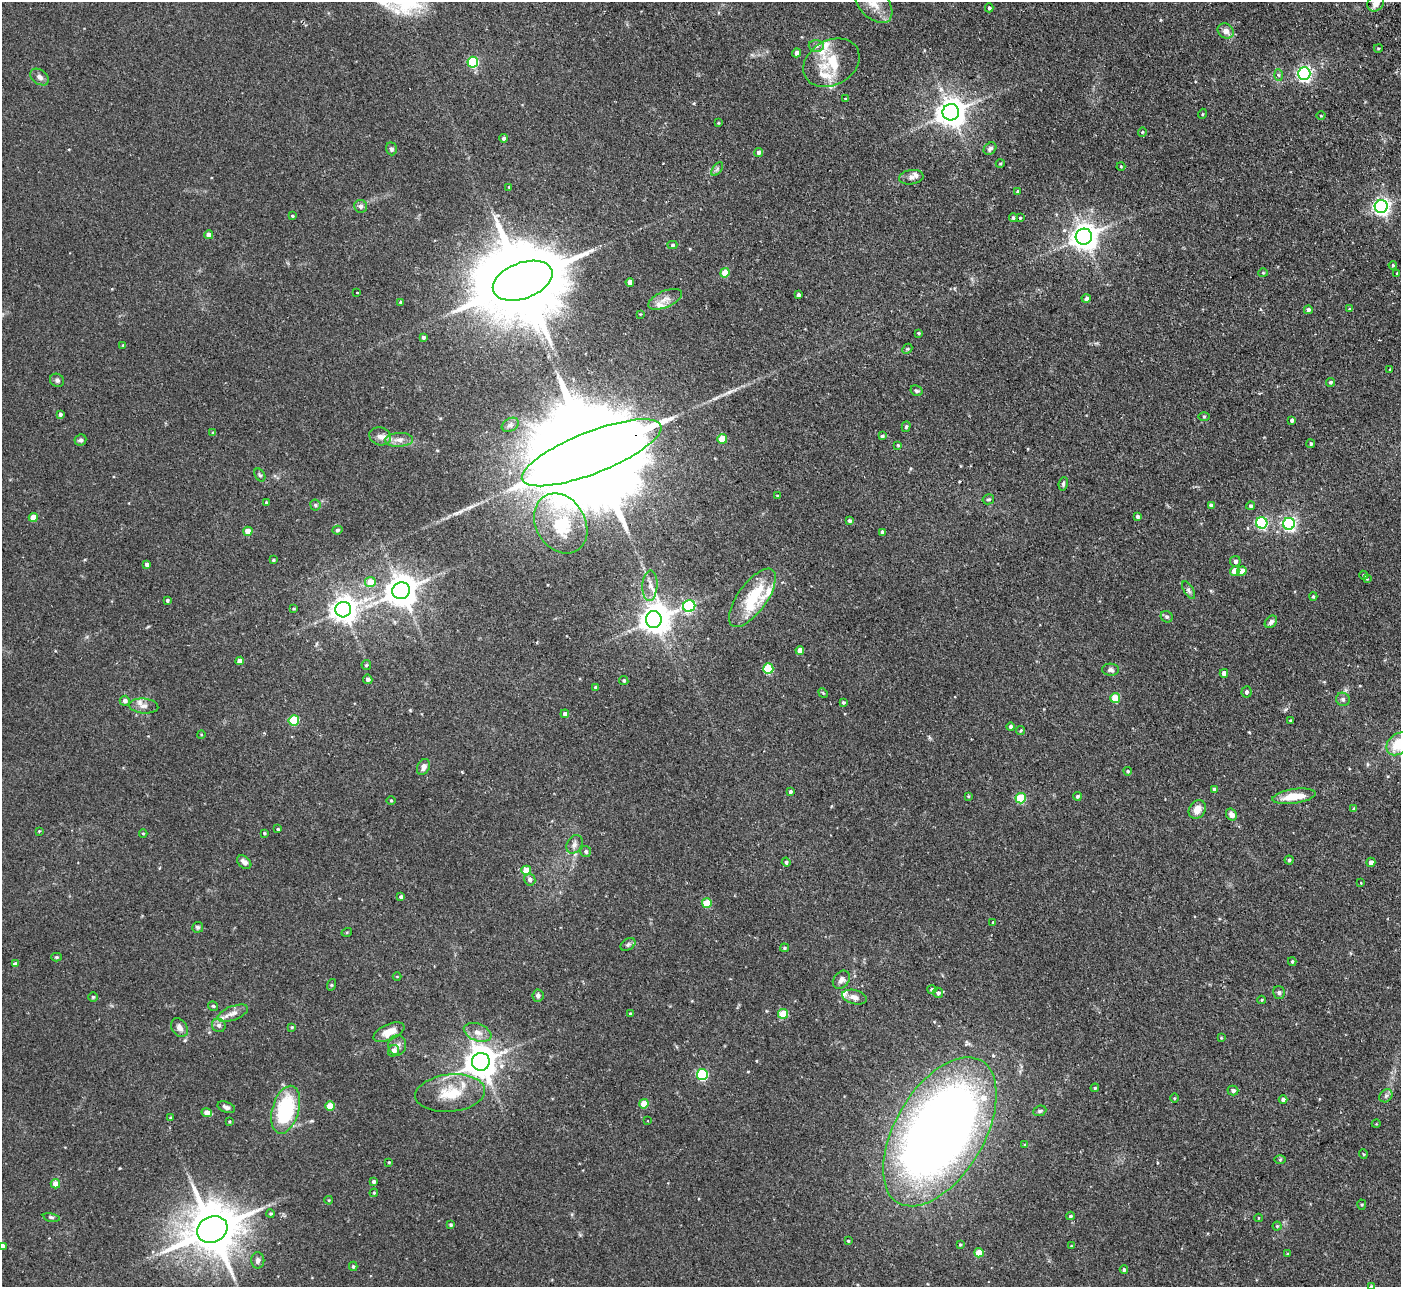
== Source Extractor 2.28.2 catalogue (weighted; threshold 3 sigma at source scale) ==
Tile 10 of 4 x 4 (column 2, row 3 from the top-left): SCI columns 1453-2851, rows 1467-2751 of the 5702 x 5634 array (HDU 1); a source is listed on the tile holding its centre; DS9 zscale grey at full resolution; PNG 1403 x 1289 px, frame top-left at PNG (2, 2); each listed source drawn as its Kron ellipse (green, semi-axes under 4 px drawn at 4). Shown black and unused: <1% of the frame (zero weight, under 2 of 3 exposures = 3% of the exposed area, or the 3 px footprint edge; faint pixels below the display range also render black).
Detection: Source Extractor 2.28.2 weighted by HDU 2 'WHT'; one run over the whole footprint, this tile lists its part. Background 0.0933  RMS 0.0062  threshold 0.028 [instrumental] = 3 sigma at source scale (4.5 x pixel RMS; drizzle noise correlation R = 1.50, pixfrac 1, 0.05/0.05 arcsec/px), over >= 5 px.
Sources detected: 250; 4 inside a brighter object's white glare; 1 cosmic-ray / hot-pixel residue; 1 long thin detection or spike segment (spike, bleed or trail) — neither listed nor drawn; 10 inside a brighter listed object's ellipse — not listed separately; the other 234 listed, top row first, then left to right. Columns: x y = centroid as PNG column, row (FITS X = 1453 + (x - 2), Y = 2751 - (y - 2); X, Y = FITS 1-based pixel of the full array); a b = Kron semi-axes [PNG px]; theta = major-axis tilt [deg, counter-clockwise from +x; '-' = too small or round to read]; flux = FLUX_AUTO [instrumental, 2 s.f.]
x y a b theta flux
873 3 23 14 -48 12
1376 3 9 7 46 5.2
989 8 4 3 - 0.98
1226 31 8 7 - 3.3
816 46 7 6 - 1.7
1378 48 4 3 - 0.66
797 53 4 4 - 2.8
473 62 5 5 - 50
831 63 30 22 28 22
1304 74 6 6 - 160
1278 75 6 4 -87 0.91
40 77 10 7 -35 2.5
845 99 3 3 - 0.53
951 112 8 8 - 770
1202 114 5 3 - 0.5
1321 116 4 3 - 0.48
718 123 3 3 - 0.48
1142 132 4 4 - 0.61
504 138 4 4 - 2
391 149 6 5 - 1.4
990 149 7 5 44 1.8
759 152 4 4 - 2.2
1000 164 4 3 - 0.61
1121 166 4 4 - 0.53
717 169 8 4 54 1.3
911 177 12 7 9 2.4
509 187 3 3 - 0.59
1018 191 3 3 - 0.66
361 206 6 6 - 2.2
1381 206 6 6 - 220
292 216 3 2 - 0.65
1013 218 4 4 - 1
1020 218 3 3 - 0.59
209 235 4 4 - 5.4
1084 237 8 8 - 630
672 245 5 4 - 0.86
1393 265 4 3 - 0.67
725 273 5 4 - 9.2
1263 273 5 4 - 0.63
1397 274 3 2 - 0.57
523 281 31 18 20 10000
630 282 4 4 - 3.6
357 293 3 2 - 0.63
798 295 3 3 - 6.2
1086 298 4 4 - 1.6
665 299 18 8 23 4.6
401 302 4 4 - 1.2
1350 309 3 3 - 1
1308 310 4 4 - 1.9
640 314 3 3 - 0.45
918 333 3 3 - 0.63
423 337 4 3 - 1.3
123 345 3 3 - 0.45
907 349 6 4 43 0.78
1390 369 3 3 - 0.48
57 380 7 6 - 1.6
1330 382 4 4 - 1
916 391 6 5 - 1.1
60 414 4 4 - 1.3
1204 416 6 4 0 0.65
1292 420 4 3 - 1.2
510 425 9 6 30 2.1
906 427 5 4 - 0.88
213 433 4 3 - 1
380 436 11 9 -19 3.7
882 436 3 3 - 1.2
722 439 5 4 - 13
80 440 6 5 - 1.5
399 440 14 7 3 3.9
1311 444 4 4 - 0.96
898 445 3 3 - 0.72
592 453 74 21 21 32000
260 475 7 4 -58 1
1063 484 7 4 81 1.1
777 496 4 3 - 0.64
988 499 6 5 - 1.1
266 502 4 3 - 0.68
315 505 6 5 - 1
1211 505 4 4 - 1.4
1251 506 4 4 - 1.1
33 517 4 4 - 8.6
1137 517 4 4 - 1.5
850 521 4 4 - 1.3
561 523 32 25 -60 29
1262 523 5 5 - 80
1289 524 6 6 - 120
337 530 5 4 - 1.2
248 531 4 4 - 7
882 532 4 3 - 1.4
273 560 4 3 - 0.76
1235 561 5 5 - 1.8
147 564 4 4 - 2.4
1235 571 4 4 - 8.2
1242 571 4 4 - 5
1364 575 5 4 - 0.73
1367 579 4 4 - 0.48
370 582 5 5 - 9.4
650 586 15 7 87 4.3
1189 590 10 4 -60 1.4
401 591 9 8 - 1100
1313 596 4 3 - 0.75
752 598 34 14 54 19
167 600 3 3 - 0.96
689 606 6 6 - 58
294 609 4 3 - 0.6
343 610 8 7 - 570
1167 617 6 5 - 1.1
654 619 8 8 - 680
1271 622 7 5 46 1.7
800 650 4 4 - 4.3
240 661 4 4 - 4.3
366 665 5 5 - 0.76
768 669 5 5 - 33
1110 670 8 6 -2 1.7
1224 673 4 4 - 3.5
368 679 5 4 - 1.7
624 681 5 4 - 0.79
596 687 3 3 - 1.2
1247 692 5 5 - 1.5
823 693 5 4 - 0.6
1115 698 5 5 - 14
1343 699 7 6 - 1.6
125 701 5 5 - 2.3
843 702 3 3 - 0.94
144 706 14 7 -5 3.6
565 714 4 4 - 1.9
294 720 5 5 - 29
1290 720 4 2 - 0.47
1011 727 4 4 - 1.5
1021 730 4 3 - 0.64
201 734 4 3 - 0.46
1398 744 13 9 44 18
423 767 8 6 66 2.9
1128 771 4 3 - 0.76
1214 789 4 4 - 2
790 792 4 4 - 1.2
968 796 4 4 - 0.6
1077 796 4 4 - 0.99
1294 796 22 7 8 13
1021 798 5 5 - 28
391 800 5 3 - 0.52
1197 809 10 8 53 6.1
1354 809 4 3 - 1.3
1231 815 6 5 - 2.8
278 829 3 3 - 0.73
39 831 4 4 - 0.47
143 833 4 3 - 0.48
264 833 3 3 - 0.7
574 844 10 7 58 2.5
586 852 5 5 - 1.1
1289 860 4 4 - 0.94
244 862 8 5 -42 2.7
786 862 4 4 - 1.2
1371 862 4 4 - 2.6
526 870 5 5 - 10
530 879 6 5 - 2.3
1361 883 3 2 - 0.38
401 897 4 3 - 1.3
707 903 5 5 - 18
993 922 3 3 - 1.1
198 927 5 5 - 1.1
347 932 5 3 - 0.54
628 944 8 5 37 1.3
784 948 4 4 - 0.79
56 957 5 4 - 0.73
1292 962 4 4 - 0.7
15 964 4 4 - 1.9
397 976 4 3 - 0.41
841 980 10 7 51 2.6
331 985 6 4 72 0.68
932 989 4 4 - 1.2
1279 992 6 5 - 1.2
938 993 5 5 - 1.5
538 996 6 5 - 1.8
93 997 4 4 - 0.67
854 997 12 7 -15 3.6
1262 1000 4 4 - 0.61
213 1006 5 5 - 0.83
233 1013 16 7 21 3.7
630 1013 3 3 - 0.61
783 1014 5 4 - 20
219 1025 7 6 - 2.1
292 1027 3 3 - 0.62
179 1028 10 7 -56 2.9
389 1032 16 8 23 7.2
478 1032 14 8 -20 4.6
1221 1038 4 3 - 0.47
397 1045 10 9 - 2.9
394 1051 6 5 - 3.4
481 1062 9 9 - 1000
702 1074 5 5 - 53
1095 1088 4 3 - 0.62
1233 1091 5 5 - 1.7
450 1093 35 18 6 20
1386 1096 7 5 44 1.4
1174 1098 4 3 - 0.48
1283 1099 4 4 - 1.7
644 1104 4 4 - 10
330 1106 5 4 - 12
226 1107 9 5 -20 2
286 1110 25 13 74 51
1040 1111 7 5 22 0.98
207 1113 5 4 - 5.2
170 1118 3 2 - 0.6
229 1121 3 3 - 0.66
648 1121 2 2 - 0.38
1376 1124 4 3 - 0.42
940 1132 82 44 59 660
1025 1145 4 3 - 0.73
1363 1154 5 3 - 0.58
1280 1160 6 4 1 0.73
389 1162 3 3 - 0.54
373 1181 4 4 - 1.4
55 1184 4 4 - 6.1
374 1193 4 4 - 0.58
329 1200 4 3 - 0.43
1362 1205 5 4 - 0.7
271 1214 4 3 - 0.82
1070 1216 4 3 - 0.88
51 1217 8 4 -12 0.98
1259 1218 4 3 - 0.43
451 1225 3 3 - 0.72
1277 1226 4 4 - 0.73
212 1230 16 13 26 3100
848 1241 4 3 - 0.65
960 1245 3 3 - 0.64
2 1246 4 4 - 2.8
1071 1246 4 3 - 0.46
979 1253 5 4 - 10
1288 1254 4 3 - 0.62
258 1260 8 6 90 1.9
353 1266 4 3 - 0.89
1124 1270 4 3 - 1
1371 1286 4 3 - 0.72
Overlapping masked pixels (flux is a lower limit): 1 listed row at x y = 592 453
Isophote crosses this tile's border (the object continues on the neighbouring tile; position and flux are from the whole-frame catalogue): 5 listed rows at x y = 873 3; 1376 3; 1398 744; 2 1246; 1371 1286